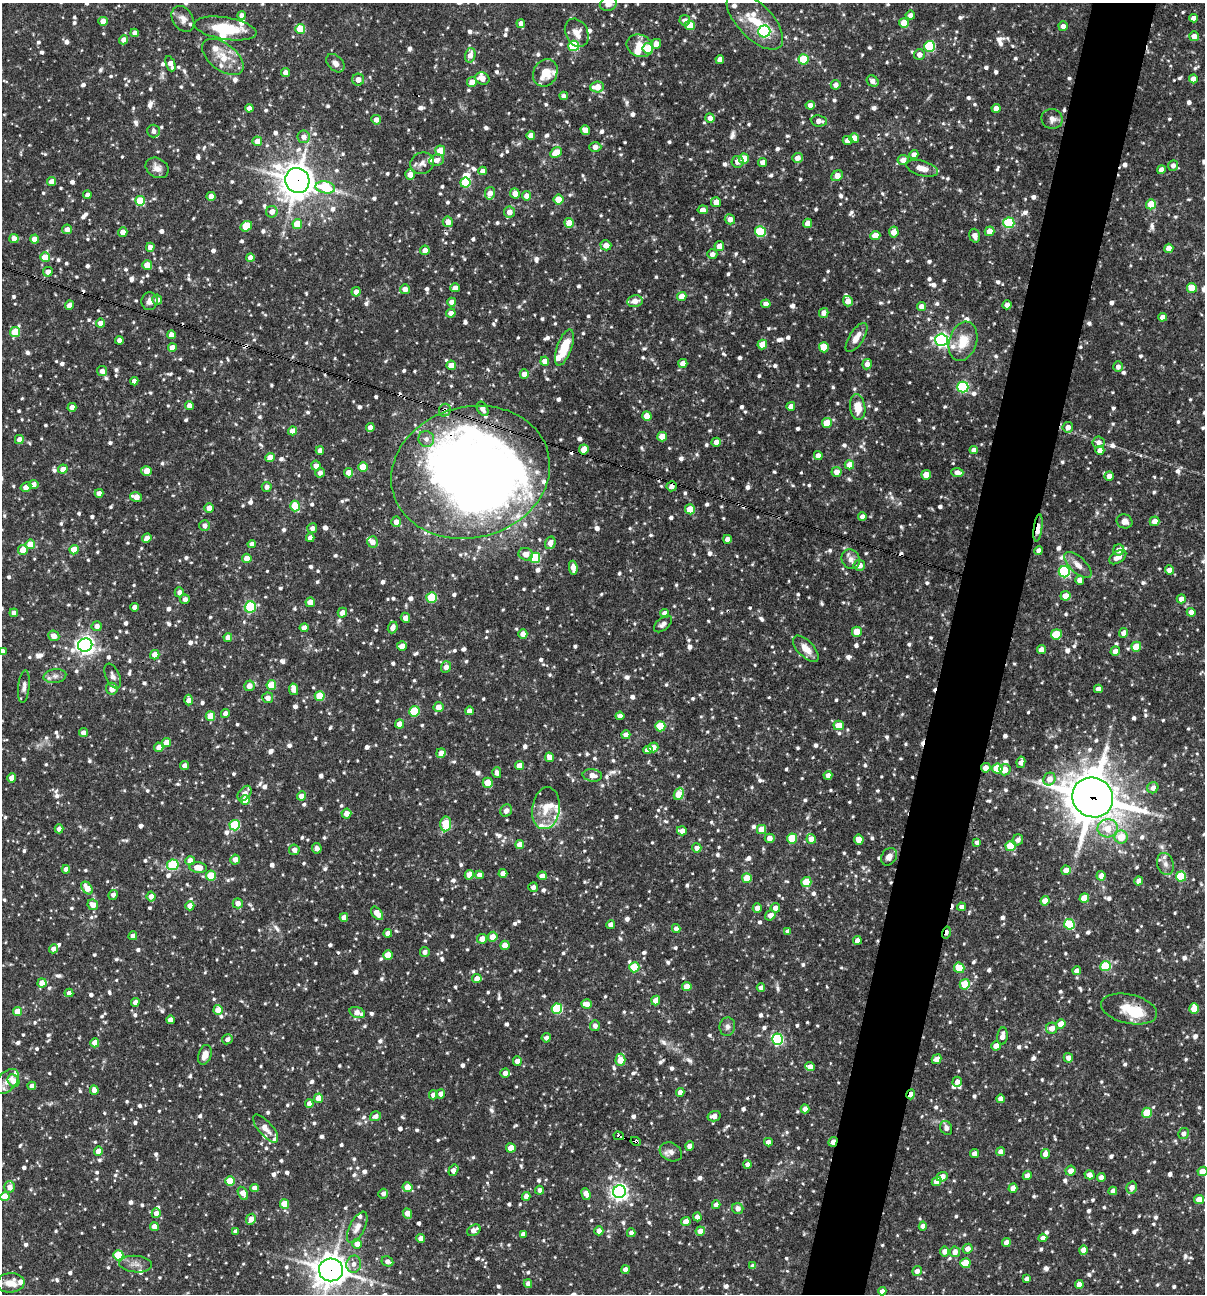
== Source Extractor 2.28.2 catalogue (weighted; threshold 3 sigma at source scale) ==
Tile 10 of 4 x 4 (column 2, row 3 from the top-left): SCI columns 1453-2655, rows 1293-2584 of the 5187 x 5169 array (HDU 1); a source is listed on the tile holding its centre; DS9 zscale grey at full resolution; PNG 1207 x 1296 px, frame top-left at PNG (2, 3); each listed source drawn as its Kron ellipse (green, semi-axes under 4 px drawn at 4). Shown black and unused: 5% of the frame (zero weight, under 3 of 4 exposures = <1% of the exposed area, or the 3 px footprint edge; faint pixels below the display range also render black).
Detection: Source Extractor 2.28.2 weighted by HDU 2 'WHT'; one run over the whole footprint, this tile lists its part. Background 0.0817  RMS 0.0038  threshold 0.0171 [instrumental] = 3 sigma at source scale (4.5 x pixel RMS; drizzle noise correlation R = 1.50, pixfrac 1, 0.05/0.05 arcsec/px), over >= 5 px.
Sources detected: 1415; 4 inside a brighter object's white glare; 14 cosmic-ray / hot-pixel residue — neither listed nor drawn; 34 inside a brighter listed object's ellipse — not listed separately; of the other 1363, all 500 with FLUX_AUTO >= 1.62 (the completeness limit of this list) listed and drawn (863 fainter detections not listed), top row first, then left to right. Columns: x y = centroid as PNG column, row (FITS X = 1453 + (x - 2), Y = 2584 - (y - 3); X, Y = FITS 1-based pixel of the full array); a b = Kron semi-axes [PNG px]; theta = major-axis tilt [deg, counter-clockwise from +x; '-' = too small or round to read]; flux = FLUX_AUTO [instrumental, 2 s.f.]
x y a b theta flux
608 4 8 6 16 2
242 15 4 4 - 1.9
910 15 4 4 - 1.7
1194 18 4 4 - 2.7
183 19 14 10 -56 2.7
685 20 5 5 - 1.7
103 21 4 4 - 4
755 21 36 17 -46 14
521 23 4 4 - 2.5
904 23 5 5 - 10
690 25 5 5 - 7.5
1063 26 5 4 - 2.4
225 28 31 11 -9 13
300 29 5 5 - 11
764 31 6 6 - 65
135 33 4 4 - 2.1
577 33 15 11 -63 3.9
1194 36 5 5 - 3.2
124 40 4 4 - 2.6
656 44 5 5 - 3.1
574 46 5 5 - 28
640 46 13 11 -22 4.9
930 46 5 5 - 32
648 48 5 5 - 12
919 54 5 5 - 2.1
470 55 7 5 74 3.1
223 57 24 13 -38 7.6
720 59 4 4 - 2.8
804 59 5 5 - 15
335 63 11 7 -47 2.1
170 64 8 4 -68 3
285 72 4 4 - 2.7
545 73 14 12 62 7.1
482 78 7 6 - 3.4
1193 79 4 4 - 3.5
358 80 6 6 - 2.7
873 81 6 5 - 1.9
472 82 5 4 - 3.3
836 85 5 5 - 2.1
597 87 7 5 5 5.4
564 96 4 4 - 2
810 105 5 4 - 2.3
249 108 4 4 - 1.8
996 108 4 4 - 2.8
710 118 5 4 - 2.2
1052 119 10 10 - 2.5
376 120 5 4 - 2.6
819 121 8 5 -8 2.5
585 130 5 4 - 3.9
154 131 6 6 - 1.9
531 135 4 4 - 2.8
303 137 6 6 - 2.2
854 138 5 5 - 3.2
848 140 5 4 - 2.8
257 141 5 4 - 3.6
595 147 6 5 - 2.8
440 151 5 5 - 7.1
556 152 6 4 31 7.3
914 155 4 4 - 2.5
744 158 5 5 - 8.8
798 158 5 5 - 3.2
436 160 7 5 12 2.2
903 160 5 5 - 2.8
737 162 6 5 - 2.3
763 162 4 4 - 2.6
422 163 12 10 25 2.7
1173 165 5 5 - 1.8
157 168 12 9 -32 2.7
922 168 16 7 -16 3.2
1161 170 4 4 - 2.7
483 171 4 4 - 2.5
410 175 5 4 - 3.1
837 176 6 5 - 4.2
297 180 13 12 - 650
52 182 4 4 - 3.5
465 183 5 5 - 17
325 187 10 6 -10 19
490 193 6 5 - 3.2
515 193 5 5 - 3.5
87 195 4 4 - 2.1
211 196 4 4 - 2.7
527 196 4 4 - 2.6
559 199 5 5 - 9.7
140 201 5 5 - 15
716 202 5 5 - 2.9
1151 204 5 5 - 6.5
703 210 5 4 - 3.2
272 212 6 5 - 2.8
509 212 5 5 - 3.1
730 219 5 5 - 2.8
448 222 5 5 - 2.9
569 223 5 4 - 4.9
807 223 4 4 - 3.2
1009 223 5 5 - 29
297 224 5 5 - 8.1
246 226 6 5 - 8.5
67 229 5 4 - 2.8
760 231 5 5 - 24
989 231 5 4 - 4.3
123 232 5 4 - 2.7
894 232 5 5 - 3.5
875 236 5 4 - 6.7
975 236 7 5 -71 2.2
14 239 5 4 - 2.7
34 239 4 4 - 3.4
606 245 5 5 - 2.9
719 246 5 5 - 3.5
150 247 4 4 - 2.6
1169 248 4 4 - 4.5
425 250 5 4 - 2.6
712 254 5 4 - 1.9
45 257 5 4 - 6.9
250 257 4 4 - 2.6
147 265 5 4 - 7.8
48 272 5 4 - 2.7
455 288 4 4 - 2.9
1192 288 5 5 - 7.5
405 289 5 5 - 2.9
356 292 4 4 - 2.6
682 296 5 4 - 4.9
157 300 5 5 - 2.1
149 301 9 8 - 1.9
635 301 7 6 - 3.5
848 301 5 5 - 3.1
452 302 4 4 - 3.1
766 304 5 4 - 2.4
70 305 5 4 - 2.6
1007 305 4 4 - 2.7
921 306 4 4 - 3.2
451 313 5 4 - 2.5
824 313 5 4 - 2.3
1162 317 4 4 - 2.6
100 323 4 4 - 3.5
15 332 5 5 - 11
171 335 4 4 - 2.8
856 337 17 7 57 3.5
119 340 4 4 - 2.5
941 340 6 6 - 93
963 341 20 13 72 8
762 344 5 4 - 4.6
564 347 19 7 70 11
824 347 5 5 - 10
172 348 4 4 - 3.4
545 361 4 4 - 3.9
683 363 4 4 - 3.1
867 364 5 4 - 2.4
451 365 4 4 - 4.9
1118 367 5 5 - 1.7
102 371 5 5 - 2.1
524 374 4 4 - 3.4
134 381 4 4 - 2.1
963 387 5 5 - 41
189 406 4 4 - 2.6
791 406 4 4 - 2.4
72 407 4 4 - 2.7
858 407 13 7 -81 6
483 409 7 5 -59 2
445 410 6 6 - 2.4
647 416 4 4 - 5.8
827 423 5 5 - 9.3
370 427 4 4 - 2.4
1068 427 5 5 - 2.6
292 431 4 4 - 3.5
662 437 5 4 - 6.8
19 439 4 4 - 3
426 439 8 7 - 2.1
716 442 4 4 - 2.4
1099 442 6 6 - 1.9
584 449 5 5 - 5.3
320 450 4 4 - 2.2
974 450 4 4 - 2.4
1100 450 4 4 - 2.9
818 456 4 4 - 2.7
270 458 4 4 - 5.1
849 465 5 4 - 5
316 466 5 5 - 2.2
363 467 5 4 - 6.5
63 469 5 4 - 2.8
146 471 5 4 - 4.5
470 472 80 65 15 470
837 472 5 5 - 3.2
957 472 6 4 -4 2.5
320 473 5 4 - 1.9
348 473 4 4 - 3.4
926 475 5 4 - 5.9
1109 476 4 4 - 2.3
34 484 5 4 - 2.3
672 486 5 5 - 2
26 487 5 4 - 3.3
267 487 5 5 - 1.9
99 493 4 4 - 2.6
136 497 6 5 - 3.4
295 506 5 5 - 12
209 508 5 4 - 3.2
690 509 5 5 - 8.2
862 517 4 4 - 2.4
1125 521 8 7 - 2.4
1155 521 5 4 - 2.8
396 522 5 5 - 2.5
205 525 5 5 - 1.9
312 528 5 5 - 1.9
1038 528 14 4 83 5.5
147 538 5 4 - 2.8
310 538 4 4 - 2.6
727 539 4 4 - 2.4
372 542 5 5 - 2.7
550 543 6 5 - 3
30 544 5 4 - 8.2
252 544 4 4 - 2.6
23 550 5 5 - 4.7
74 550 5 4 - 8.3
1039 550 4 4 - 1.8
1119 550 5 5 - 2.6
526 554 7 6 - 3.1
1118 557 9 5 36 3.3
247 558 4 4 - 4.6
535 558 5 5 - 25
851 559 10 9 - 2.3
859 565 6 5 - 2.8
1078 565 17 8 -43 3.2
573 568 7 4 -82 3.2
1169 570 4 4 - 2.8
1064 572 6 5 - 41
1080 580 4 4 - 2.9
179 592 5 4 - 1.7
1065 596 5 5 - 4.4
432 598 5 5 - 18
185 599 5 4 - 1.8
1181 599 4 4 - 2.5
310 602 5 4 - 4
134 607 4 4 - 2.4
250 607 5 5 - 33
1191 612 4 4 - 2.9
14 613 4 4 - 2.6
342 613 5 4 - 3.1
665 613 4 4 - 3.7
405 618 5 4 - 2.2
663 624 11 6 40 1.8
97 626 5 5 - 2.2
304 628 4 4 - 3.1
393 628 6 5 - 2.3
857 632 5 5 - 8.6
1124 633 5 4 - 2.7
523 634 5 4 - 2.5
1056 634 5 5 - 14
54 636 6 5 - 3
228 638 4 4 - 3
85 645 7 6 - 180
402 646 5 4 - 3.8
1136 647 5 5 - 6.1
806 649 16 8 -46 4.1
1042 650 4 4 - 3.6
2 651 4 4 - 1.8
1115 651 5 4 - 2.6
155 655 5 4 - 4.1
446 667 5 5 - 2.2
55 676 11 7 6 1.9
113 676 13 7 -66 1.8
271 685 5 5 - 12
249 686 5 5 - 3.1
24 687 16 5 84 1.8
112 689 6 6 - 3
294 689 6 4 -78 3.1
1098 689 4 4 - 1.9
320 696 5 5 - 14
268 698 5 5 - 2.6
189 700 5 4 - 2.8
438 707 5 5 - 3.5
414 711 5 5 - 18
469 711 4 4 - 3
225 713 4 4 - 2.2
210 716 5 4 - 7.4
620 716 4 4 - 2.1
400 724 4 4 - 4.4
839 725 5 5 - 6.3
660 726 5 5 - 13
83 733 4 4 - 2.6
626 735 4 4 - 3
166 743 4 4 - 3.8
159 747 5 4 - 3
653 747 5 5 - 3.1
648 750 4 4 - 2.9
441 753 5 4 - 3
549 757 5 4 - 2.8
1021 762 6 4 80 2.9
185 766 4 4 - 2.2
520 766 4 4 - 4.5
986 768 5 4 - 3.1
997 769 5 5 - 16
1005 770 6 5 - 3.6
497 773 5 4 - 1.7
592 775 10 6 -8 3.1
828 775 4 4 - 2.6
12 778 5 4 - 3.8
1049 779 6 6 - 3
488 783 5 5 - 7.8
1153 788 6 5 - 2.2
245 794 9 5 52 3
679 794 6 5 - 7
301 796 4 4 - 2.8
1093 797 21 19 -35 1300
245 800 5 4 - 6.1
546 808 21 14 82 6.6
506 810 6 5 - 2.1
346 813 5 5 - 2.8
446 824 7 5 85 12
235 825 5 5 - 22
1108 828 10 9 - 5.7
59 829 4 4 - 2
761 830 4 4 - 5.4
682 831 5 4 - 2.8
1121 837 6 6 - 6.9
770 838 5 4 - 2.7
792 838 5 5 - 14
811 839 5 4 - 3.8
859 839 5 4 - 6.3
1018 840 5 5 - 1.8
977 842 4 4 - 1.8
520 845 4 4 - 4.4
1011 846 5 5 - 14
317 848 5 4 - 1.7
697 848 4 4 - 2.1
294 850 5 5 - 2.2
889 857 9 7 58 2.4
235 859 5 4 - 2.7
190 861 4 4 - 3.6
1165 864 11 8 -71 2.1
173 865 5 5 - 27
198 868 9 5 -7 5.3
66 869 4 4 - 2.4
1066 870 5 4 - 3.1
503 873 4 4 - 2.5
469 875 5 4 - 5.2
479 875 4 4 - 2.6
211 876 5 5 - 14
542 876 4 4 - 2.5
1101 876 5 4 - 2.9
1181 877 5 5 - 17
747 878 5 5 - 9.4
1139 881 4 4 - 2.5
806 882 5 5 - 12
533 887 5 5 - 1.7
87 888 7 5 -53 5.5
113 895 5 4 - 1.7
151 896 5 4 - 2.9
1084 898 5 4 - 8
1045 901 5 4 - 4.1
238 903 5 5 - 2.8
93 905 5 5 - 3.3
190 906 4 4 - 3.3
962 907 4 4 - 1.8
757 908 4 4 - 2.6
775 908 5 5 - 2.2
377 913 7 5 -50 4
770 915 5 5 - 2.5
344 917 4 4 - 2.7
1069 924 5 5 - 22
610 925 4 4 - 2.5
676 929 4 4 - 2.2
788 931 4 4 - 1.7
946 932 6 3 77 2
388 933 4 4 - 2.6
133 936 4 4 - 2.5
492 937 5 5 - 3.7
482 939 5 4 - 3.1
857 940 4 4 - 2.4
505 945 4 4 - 5.2
53 949 4 4 - 2.7
425 952 5 5 - 1.8
388 955 5 4 - 5.7
1105 966 5 5 - 21
634 967 5 5 - 15
959 968 5 5 - 8.6
1077 971 4 4 - 2.7
477 978 5 4 - 2.7
42 983 4 4 - 4.1
965 984 5 5 - 15
687 986 4 4 - 4.7
761 988 4 4 - 2.1
69 993 4 4 - 1.8
656 1000 5 4 - 5.2
135 1002 4 4 - 1.7
586 1004 5 4 - 3.2
557 1009 5 5 - 27
1129 1009 28 14 -12 9.6
1194 1009 5 4 - 7.9
218 1010 5 4 - 5.3
17 1011 4 4 - 5.9
357 1013 8 5 -20 3.2
171 1020 4 4 - 2.5
1061 1024 5 4 - 4.8
595 1026 5 5 - 1.8
727 1027 9 7 81 1.7
1052 1028 6 5 - 2.9
1002 1036 8 5 84 3.2
546 1038 5 4 - 1.6
227 1039 5 5 - 1.7
778 1039 6 5 - 42
95 1043 4 4 - 5.2
996 1046 5 4 - 4
205 1055 10 6 72 3
1068 1058 5 4 - 2.3
936 1059 5 4 - 2.8
620 1060 6 5 - 7.5
517 1061 5 4 - 2.9
810 1067 5 4 - 2.7
505 1073 4 4 - 2.7
7 1081 14 9 49 3.4
13 1081 7 5 -53 4.5
957 1082 5 4 - 1.9
32 1086 4 4 - 2.3
94 1090 5 4 - 2.8
680 1092 4 4 - 2.5
441 1094 5 4 - 2
911 1094 5 3 - 3.9
433 1095 4 4 - 2.4
319 1098 5 4 - 5.5
1000 1099 4 4 - 2.2
309 1104 4 4 - 2.8
805 1109 4 4 - 3.1
1147 1113 5 5 - 13
376 1116 6 4 19 1.9
714 1116 6 5 - 2.6
266 1128 17 7 -49 2.8
946 1128 7 5 -64 1.9
1184 1133 5 5 - 1.7
619 1136 5 3 - 6.7
636 1141 5 3 - 4.9
768 1142 4 4 - 2.4
833 1142 5 3 - 4.2
690 1146 4 4 - 2.9
511 1148 4 4 - 6
98 1151 4 4 - 3.5
671 1152 12 9 -26 2.2
1001 1152 4 4 - 2.3
975 1154 4 4 - 2.8
1045 1154 5 4 - 2.5
748 1164 4 4 - 2.3
453 1170 6 4 56 2.6
1071 1171 5 5 - 2.8
1202 1171 5 4 - 4
1090 1175 5 4 - 2.7
1027 1176 4 4 - 2.6
942 1177 6 4 25 3.7
1101 1177 4 4 - 2.2
230 1181 5 5 - 12
936 1181 5 4 - 3
10 1187 5 5 - 3.1
408 1187 5 4 - 7
254 1188 4 4 - 2.3
1013 1188 4 4 - 3.3
1132 1188 6 5 - 2.7
540 1190 4 4 - 1.8
1113 1191 4 4 - 2.1
619 1192 6 6 - 140
243 1193 7 4 -62 4.5
383 1194 5 4 - 1.7
586 1194 6 4 -69 2.6
526 1196 4 4 - 2.4
5 1197 4 4 - 8.4
1199 1200 5 4 - 6.3
284 1204 5 4 - 8.1
716 1205 4 4 - 2.6
738 1208 6 5 - 2.3
156 1213 5 4 - 2.7
407 1213 5 4 - 3.7
697 1217 4 4 - 2.7
251 1219 6 4 62 3.2
686 1222 5 4 - 5
923 1226 4 4 - 2.7
154 1227 4 4 - 3.7
357 1227 17 7 63 3
474 1230 7 5 32 2.8
235 1231 4 4 - 1.6
599 1231 4 4 - 2.5
700 1231 4 4 - 3.8
631 1233 4 4 - 1.8
523 1234 4 4 - 2.1
421 1238 4 4 - 2.7
1043 1238 4 4 - 2.3
1006 1242 4 4 - 2.8
357 1244 5 5 - 2.9
968 1249 5 5 - 2.5
1083 1250 5 4 - 3.7
944 1251 5 4 - 2.6
955 1252 5 5 - 3
118 1255 5 5 - 14
387 1261 6 5 - 1.9
965 1263 5 5 - 12
136 1264 16 8 -5 2.6
354 1264 8 7 - 2.2
753 1266 4 4 - 2.5
331 1270 12 11 - 550
625 1270 4 4 - 2.6
917 1271 5 4 - 2.1
1027 1279 4 4 - 1.7
11 1283 14 10 6 4.8
528 1284 4 4 - 2
1079 1284 4 4 - 2.9
882 1291 4 4 - 1.9
Overlapping masked pixels (flux is a lower limit): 15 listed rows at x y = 297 180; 445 410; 470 472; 672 486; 1038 528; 432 598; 986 768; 1093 797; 946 932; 1129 1009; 911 1094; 619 1136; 636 1141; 833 1142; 331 1270
Isophote crosses this tile's border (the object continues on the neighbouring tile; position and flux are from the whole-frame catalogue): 6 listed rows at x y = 608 4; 755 21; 2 651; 7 1081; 1202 1171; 331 1270